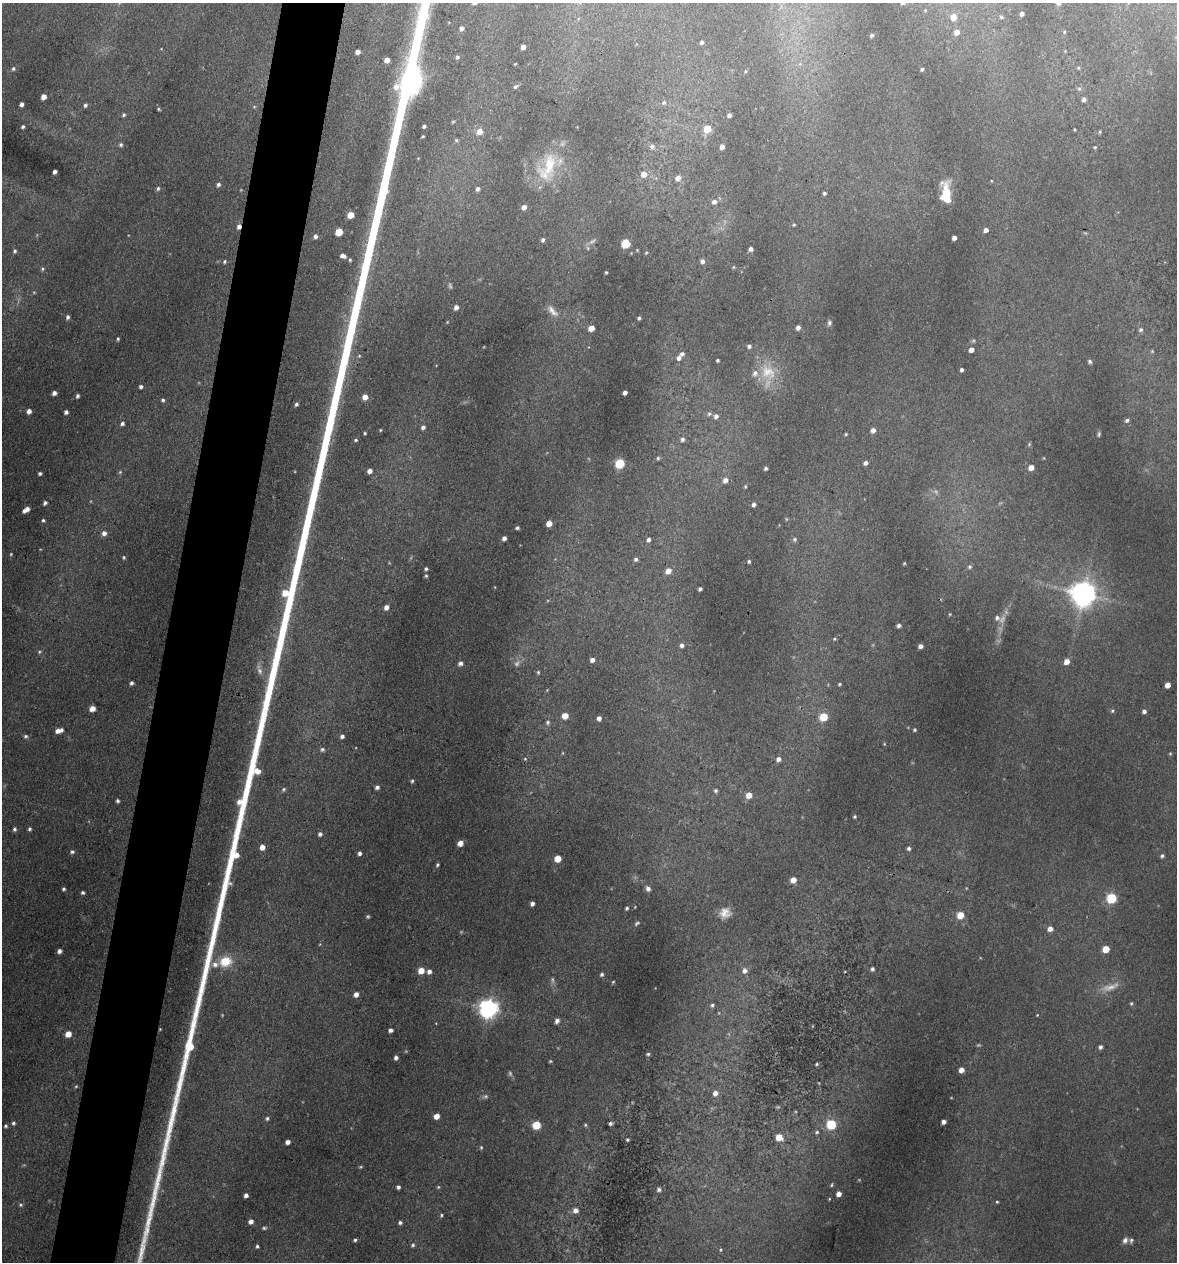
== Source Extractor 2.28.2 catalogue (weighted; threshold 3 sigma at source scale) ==
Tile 7 of 4 x 4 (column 3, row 2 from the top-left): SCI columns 2476-3650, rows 2530-3789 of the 5073 x 5061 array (HDU 1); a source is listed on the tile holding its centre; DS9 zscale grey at full resolution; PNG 1179 x 1264 px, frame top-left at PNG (2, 3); no overlay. Shown black and unused: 5% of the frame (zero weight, under 3 of 4 exposures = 1% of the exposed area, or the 3 px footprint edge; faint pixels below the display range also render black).
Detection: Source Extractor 2.28.2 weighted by HDU 2 'WHT'; one run over the whole footprint, this tile lists its part. Background 0.122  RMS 0.0083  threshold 0.0373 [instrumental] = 3 sigma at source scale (4.5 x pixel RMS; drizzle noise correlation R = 1.50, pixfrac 1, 0.05/0.05 arcsec/px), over >= 5 px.
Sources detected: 302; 28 too faint to see at this stretch — not listed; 4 inside a brighter listed object's ellipse — not listed separately; the other 270 listed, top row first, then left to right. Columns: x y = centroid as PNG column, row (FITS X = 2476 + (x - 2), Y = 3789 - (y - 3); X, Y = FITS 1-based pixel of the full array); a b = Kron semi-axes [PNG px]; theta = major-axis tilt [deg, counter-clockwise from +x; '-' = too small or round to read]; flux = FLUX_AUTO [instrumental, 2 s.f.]
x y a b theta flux
925 10 4 3 - 0.62
1022 13 4 4 - 3.2
953 17 6 6 - 10
1001 17 5 4 - 1.5
461 28 5 4 - 3.3
957 32 6 5 - 6.1
1064 32 4 4 - 0.89
872 35 4 3 - 1.9
702 42 4 3 - 2.1
523 47 5 4 - 4.8
1065 51 3 3 - 0.66
358 52 4 4 - 4.8
457 57 5 5 - 2
387 60 5 4 - 7.6
515 64 3 2 - 0.72
800 64 5 5 - 1.6
1078 68 5 4 - 1.1
13 69 5 5 - 1.7
922 69 4 3 - 1.7
745 71 5 3 - 0.87
516 86 8 5 32 1.8
1079 88 7 5 89 1.9
43 97 5 4 - 6
1084 99 4 4 - 2.6
664 103 8 7 - 2.8
21 104 4 4 - 2.9
85 105 6 5 - 2
254 107 5 5 - 0.98
158 109 4 3 - 1.1
124 115 5 5 - 1.8
729 115 4 4 - 2.8
453 122 5 4 - 1.1
424 126 4 3 - 2.1
23 127 4 3 - 1.7
707 129 6 5 - 23
1075 129 3 2 - 0.73
480 131 7 6 - 8.5
1100 132 5 4 - 1.1
423 136 3 3 - 1
456 140 6 5 - 1.6
121 145 6 5 - 1.9
652 147 8 7 - 3.6
722 147 5 4 - 4.4
1095 147 5 4 - 1.2
418 158 4 4 - 0.79
547 167 44 23 70 43
55 172 4 4 - 3.6
644 174 7 7 - 6.8
678 178 7 6 - 5.5
991 181 4 3 - 0.7
218 185 5 4 - 2.2
158 188 5 4 - 1.9
478 189 6 5 - 3
824 193 4 3 - 1.7
946 193 19 8 -88 27
714 202 7 6 - 4.2
524 207 5 5 - 4.8
350 215 5 5 - 15
794 225 5 4 - 0.95
239 226 6 4 70 3.6
986 230 5 4 - 3.8
339 232 5 5 - 22
315 236 5 4 - 3.3
954 238 4 4 - 4.3
543 240 5 4 - 2.3
592 241 13 6 37 3.4
626 243 6 5 - 44
751 249 4 4 - 3.1
637 250 3 3 - 0.69
15 251 5 4 - 1.8
646 253 4 3 - 0.92
343 256 6 4 -21 4.3
350 260 5 4 - 1.2
224 261 5 4 - 1.5
702 261 6 5 - 3.2
733 267 5 4 - 1
42 269 6 5 - 1.5
606 272 3 3 - 1.1
456 307 5 4 - 4.3
552 311 22 9 -48 9.7
67 317 4 4 - 2.2
639 318 4 3 - 1.8
829 323 8 6 -90 2.3
798 327 5 4 - 3.8
591 328 5 5 - 9.9
1141 330 6 6 - 2.2
118 339 3 3 - 1.3
749 346 5 5 - 2.5
971 350 5 4 - 5.3
1152 351 5 5 - 1.2
359 356 5 5 - 1.4
679 358 8 6 58 3.7
717 360 3 3 - 1.3
1090 361 4 4 - 1.7
962 370 4 3 - 2.3
755 373 10 9 - 5.4
141 387 4 4 - 2.3
625 392 4 4 - 3.7
54 393 4 4 - 3.7
77 396 4 3 - 2
365 397 5 5 - 7.1
163 400 4 4 - 1.8
296 404 4 3 - 2
29 411 4 4 - 4.4
66 412 4 4 - 2.6
709 414 6 6 - 1.8
716 416 6 5 - 3.2
1127 420 5 4 - 2.3
122 423 5 4 - 2.4
423 427 5 4 - 2.8
380 430 4 3 - 0.85
873 430 5 5 - 5.3
365 433 3 3 - 1
846 434 5 4 - 1.2
1099 434 4 3 - 1.4
682 439 5 5 - 2.4
355 440 4 3 - 1.3
1029 444 5 4 - 1
658 458 5 4 - 1.4
620 463 6 5 - 58
865 463 5 5 - 3.2
1031 467 5 4 - 7.1
766 468 4 3 - 1.8
370 471 5 4 - 5.2
120 472 5 5 - 1.5
40 473 4 3 - 1.8
725 480 6 5 - 5
745 486 4 3 - 1.1
45 503 6 4 52 2.2
754 504 4 4 - 2.5
26 510 7 4 33 5.6
43 520 5 4 - 1.5
549 523 5 5 - 9.1
517 528 4 3 - 1.6
104 533 6 6 - 4.6
504 538 4 4 - 3.4
794 539 6 6 - 2
648 540 6 5 - 2.8
11 554 4 4 - 0.92
124 557 4 4 - 1.3
636 559 5 5 - 2.4
749 561 3 3 - 1.5
904 563 3 2 - 0.8
969 567 6 5 - 1.9
426 569 4 3 - 1.7
668 571 7 6 - 7.8
426 576 5 4 - 1.3
700 589 4 3 - 2.2
1083 594 9 8 - 1100
386 607 5 4 - 4.5
950 614 4 4 - 0.82
1002 619 19 8 68 8.1
899 626 4 3 - 2.4
834 639 5 4 - 1.2
682 645 5 5 - 3.2
920 646 4 4 - 4
39 652 6 6 - 1.8
592 660 5 4 - 4.1
1067 661 6 5 - 7.6
460 663 5 5 - 3.5
260 671 12 7 -70 5.1
538 672 5 4 - 1.3
131 683 4 4 - 2.2
839 684 4 4 - 1.2
1168 685 5 4 - 7.8
92 709 5 5 - 8
1112 711 6 5 - 1.4
1144 711 5 5 - 3.2
565 716 5 5 - 11
823 717 6 5 - 29
599 718 4 4 - 3.7
548 722 6 5 - 2
915 730 4 4 - 1.4
59 731 8 5 13 6.6
26 736 6 5 - 2.1
342 736 5 4 - 2.8
322 749 6 6 - 2.3
1170 753 5 4 - 1.1
525 759 5 4 - 1.1
778 759 5 5 - 4
412 781 5 4 - 1.3
377 787 5 4 - 3.1
284 789 7 5 47 1.8
716 791 6 5 - 1.8
749 795 6 5 - 8.9
117 801 4 3 - 1.9
854 817 3 3 - 1.3
14 829 6 5 - 2.2
29 829 5 4 - 1.8
320 834 5 5 - 2.7
460 843 5 5 - 7.7
262 847 5 5 - 6.4
909 848 5 4 - 2.1
72 852 6 5 - 2
359 853 4 4 - 2.6
1162 856 5 4 - 2
557 859 5 5 - 17
437 865 5 4 - 1.4
793 880 5 5 - 8.5
64 889 4 3 - 1.7
648 889 6 5 - 3.4
83 893 4 3 - 1.8
1111 898 6 6 - 63
532 904 4 4 - 3.2
627 908 4 4 - 1.6
725 913 14 12 26 9.4
960 915 5 5 - 18
368 916 4 4 - 1.3
637 923 7 4 33 1.7
1050 929 5 5 - 5.5
320 944 4 3 - 0.72
1106 949 5 5 - 17
59 951 4 4 - 3.4
225 961 15 13 18 22
872 969 4 4 - 2.1
421 970 5 5 - 12
744 970 7 6 - 4.3
429 971 5 5 - 4
845 971 3 2 - 0.6
602 974 5 4 - 1.9
613 982 4 4 - 0.98
356 994 6 5 - 4.8
1131 1003 5 4 - 1.3
712 1005 6 5 - 1.8
488 1008 7 7 - 540
1037 1015 4 3 - 0.6
557 1021 5 4 - 3.7
160 1029 3 3 - 0.74
390 1030 4 4 - 3.5
68 1034 5 5 - 10
1100 1047 5 4 - 2.5
648 1054 5 4 - 1.5
396 1058 4 4 - 2.9
550 1061 4 3 - 0.96
817 1064 5 4 - 1.2
961 1070 5 4 - 6.9
76 1086 4 4 - 0.94
715 1093 6 6 - 4.8
436 1116 5 4 - 8
267 1118 5 5 - 1.8
943 1122 4 4 - 4
13 1123 6 5 - 1.9
610 1123 5 4 - 2.3
831 1124 6 5 - 59
536 1125 5 5 - 32
585 1125 5 4 - 1.2
6 1126 5 4 - 1.7
817 1132 6 5 - 1.6
779 1137 5 5 - 14
627 1140 4 4 - 1.3
288 1142 4 4 - 4.6
481 1147 5 4 - 1.1
832 1185 4 3 - 1.1
398 1187 4 4 - 2.2
659 1189 6 6 - 2.5
839 1194 4 4 - 5.9
246 1195 4 4 - 3.5
829 1199 4 2 - 0.68
997 1202 3 3 - 1
20 1205 6 5 - 1.7
575 1210 6 6 - 5.5
441 1215 4 4 - 1.2
251 1221 4 4 - 5
400 1223 4 4 - 2.1
264 1228 6 4 9 1.5
355 1240 4 3 - 1.6
1125 1240 8 7 - 3.7
413 1245 6 5 - 1.8
257 1246 3 3 - 1.6
720 1250 5 5 - 1.5
Overlapping masked pixels (flux is a lower limit): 2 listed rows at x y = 239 226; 160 1029
Unlisted compact peaks at least as high as the median listed source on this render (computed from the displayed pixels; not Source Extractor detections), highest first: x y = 193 1025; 258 771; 186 1056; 183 1068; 174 1110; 179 1087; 170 1123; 177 1095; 158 1177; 152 1204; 165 1150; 168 1134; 149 1220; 154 1193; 147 1230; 141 1253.